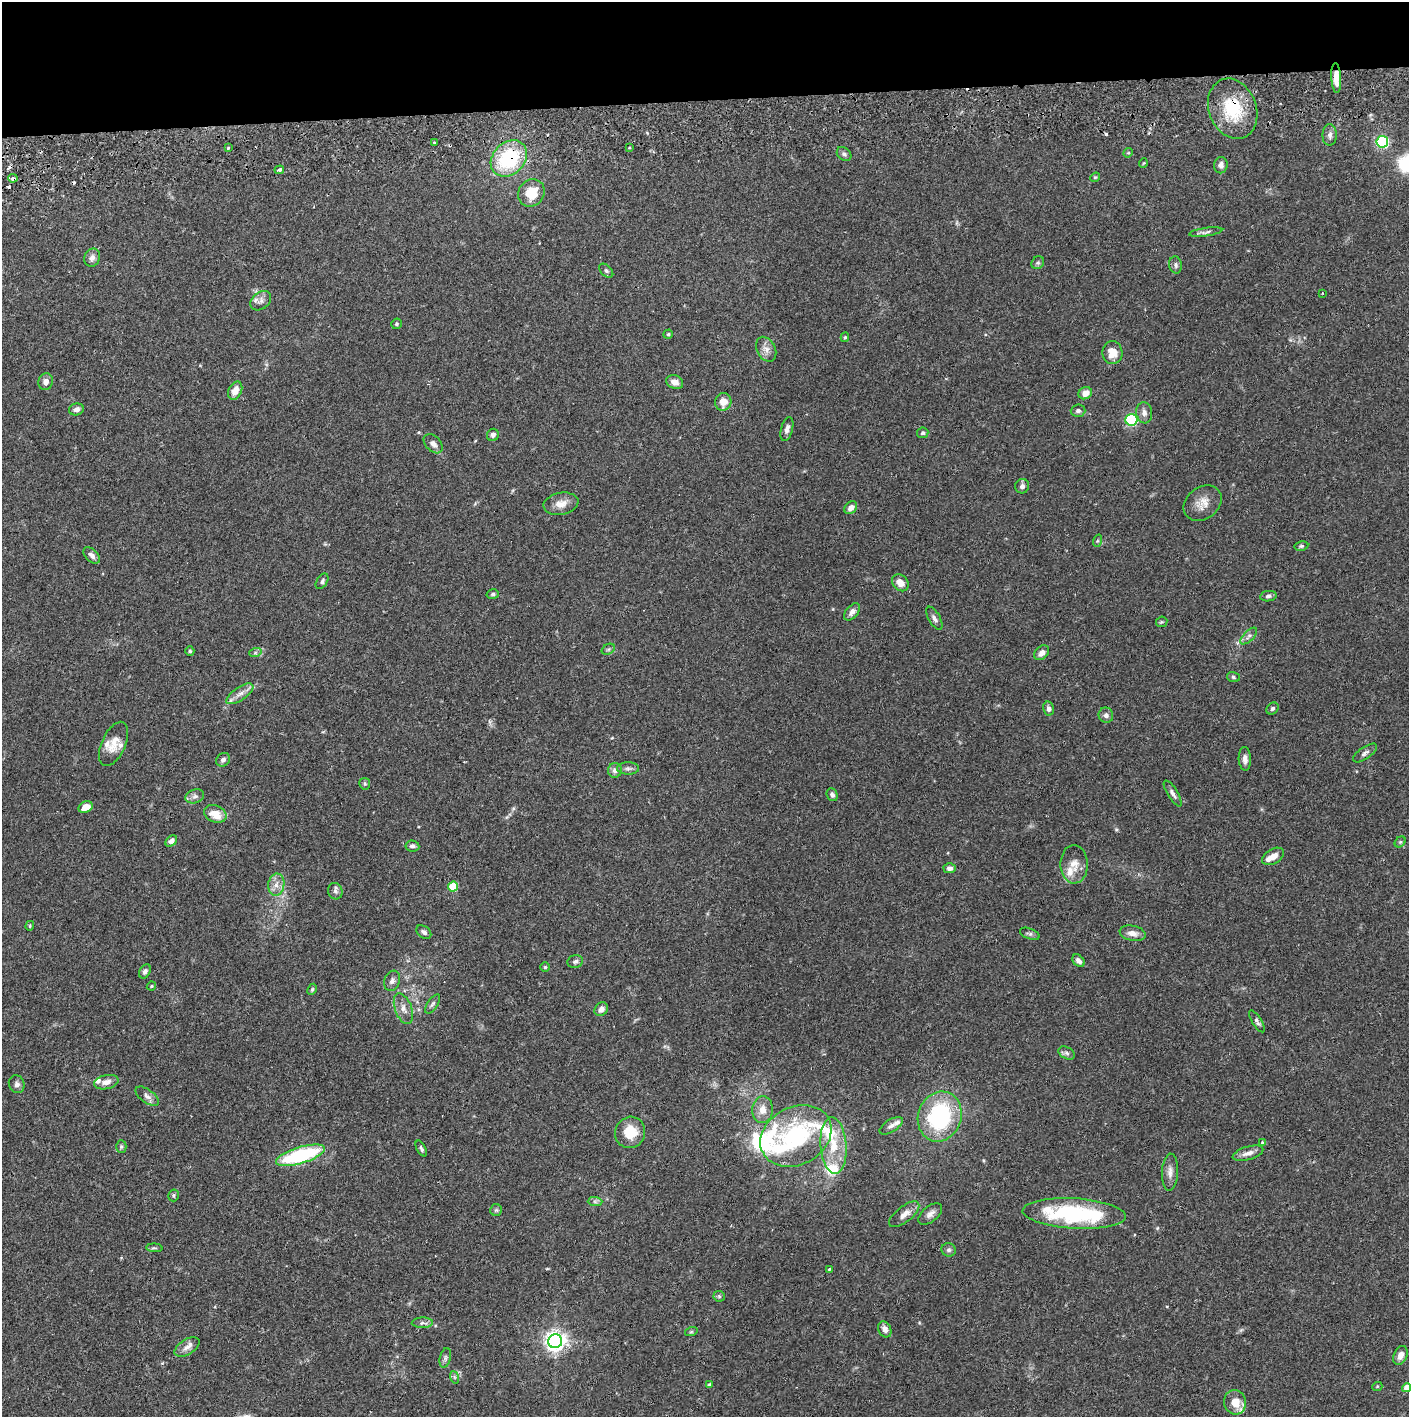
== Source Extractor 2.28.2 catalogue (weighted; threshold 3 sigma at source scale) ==
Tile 2 of 3 x 3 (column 2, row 1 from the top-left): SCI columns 1410-2816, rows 2887-4301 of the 4228 x 4358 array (HDU 1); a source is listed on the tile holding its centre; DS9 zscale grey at full resolution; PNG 1411 x 1419 px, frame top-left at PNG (2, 2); each listed source drawn as its Kron ellipse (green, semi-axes under 4 px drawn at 4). Shown black and unused: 7% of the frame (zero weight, under 2 of 3 exposures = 3% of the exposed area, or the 3 px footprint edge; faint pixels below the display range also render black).
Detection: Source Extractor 2.28.2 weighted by HDU 2 'WHT'; one run over the whole footprint, this tile lists its part. Background 0.0682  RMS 0.0048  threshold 0.0218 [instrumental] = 3 sigma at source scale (4.5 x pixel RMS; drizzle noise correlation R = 1.50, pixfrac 1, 0.05/0.05 arcsec/px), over >= 5 px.
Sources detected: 157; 1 inside a brighter object's white glare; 5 cosmic-ray / hot-pixel residue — neither listed nor drawn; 12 inside a brighter listed object's ellipse — not listed separately; the other 139 listed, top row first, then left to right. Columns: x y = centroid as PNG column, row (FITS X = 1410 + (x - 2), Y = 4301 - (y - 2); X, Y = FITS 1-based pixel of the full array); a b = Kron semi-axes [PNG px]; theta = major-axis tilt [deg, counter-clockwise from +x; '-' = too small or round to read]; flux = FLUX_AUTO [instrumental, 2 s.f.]
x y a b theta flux
1336 78 15 5 -86 4.8
1233 109 31 23 -69 24
1330 135 11 7 89 2
434 142 3 3 - 0.48
1382 142 6 5 - 67
228 148 3 3 - 1.1
629 148 3 3 - 0.77
1128 153 5 4 - 0.47
844 154 8 6 -43 1.3
509 158 20 16 45 36
1143 163 4 3 - 0.38
1221 165 8 7 - 2
279 170 5 3 - 1.8
1095 177 5 4 - 0.55
13 178 5 4 - 2
531 193 14 12 56 11
1206 232 17 4 8 1.4
92 258 9 7 67 2.3
1038 263 7 6 - 1
1176 265 8 6 -80 1.4
606 271 8 5 -44 0.99
1322 293 3 2 - 0.32
261 301 11 8 40 2.3
396 324 5 5 - 0.82
668 334 5 4 - 0.73
845 337 5 4 - 0.66
766 349 13 9 -62 3.2
1112 353 11 10 - 6.6
46 382 8 7 - 2.6
675 382 9 6 -25 3.5
235 391 9 6 64 4.8
1085 393 7 6 - 3.9
723 402 9 8 - 5
76 409 7 6 - 2.3
1078 411 7 6 - 1.5
1144 413 10 8 -83 2.4
1131 420 6 6 - 48
787 429 12 6 75 2.1
923 433 6 5 - 0.95
493 435 6 6 - 1.7
433 444 11 7 -46 2.3
1022 486 7 7 - 1.5
1203 503 21 16 37 6
561 504 17 11 11 4.9
851 508 7 5 45 3.2
1097 541 6 4 71 0.69
1301 546 7 4 9 0.86
92 555 10 6 -45 2
322 581 8 5 58 1.2
900 583 9 7 -47 3.7
493 594 6 4 16 0.79
1268 596 8 5 9 1.2
852 612 10 6 50 2.2
934 618 13 6 -60 1.8
1162 622 6 5 - 0.69
1249 636 10 5 45 1.6
608 649 7 5 30 0.87
190 651 5 4 - 0.8
255 653 6 4 19 0.79
1042 653 8 6 45 2.7
1233 677 6 5 - 0.87
240 694 16 6 34 3.3
1048 709 7 5 -77 1.7
1273 709 6 5 - 1
1106 715 8 7 - 1.8
114 744 24 12 66 6.3
1365 753 14 6 35 1.6
1245 759 12 6 -88 2.4
223 760 7 6 - 1.5
628 768 11 6 0 1.6
615 770 7 7 - 2.4
365 784 6 5 - 0.8
1173 793 15 5 -59 2.1
832 795 6 5 - 1.5
195 796 9 7 20 1.7
86 807 7 5 24 5.4
215 814 11 8 -24 7.3
171 841 6 4 42 1.7
1400 842 6 5 - 0.77
412 846 7 5 -7 1.3
1273 856 12 7 29 3.7
1074 864 19 13 -89 6
950 868 6 5 - 1.7
276 885 11 8 82 3.5
453 886 5 5 - 17
335 891 8 7 - 1.6
30 926 5 4 - 0.55
424 932 8 5 -39 1.4
1133 933 13 7 -12 3.4
1030 934 10 5 -21 1.2
575 961 8 6 19 1.5
1078 961 7 5 -45 2.2
545 967 4 4 - 0.67
145 971 7 5 61 1.3
392 981 10 7 70 2
151 986 5 3 - 0.61
312 989 6 4 63 0.68
433 1004 11 5 56 1.3
403 1009 16 8 -69 3.5
601 1009 7 6 - 2.6
1257 1021 12 4 -59 1.5
1067 1053 9 5 -28 1.3
106 1082 12 7 13 3.1
17 1084 9 7 -67 1.7
147 1096 13 6 -36 2.3
763 1110 13 10 86 4.6
940 1117 25 21 70 51
891 1126 13 6 32 2
630 1132 16 15 - 11
796 1136 37 29 27 46
1262 1143 4 3 - 1.3
833 1146 28 13 -85 14
121 1147 6 5 - 0.84
421 1148 8 4 -61 1.1
1248 1153 16 6 17 3.2
301 1155 25 8 17 49
1170 1172 18 8 87 3.4
173 1195 6 5 - 0.81
595 1201 7 4 -1 1
496 1210 6 6 - 0.8
1074 1213 51 15 -3 54
904 1214 18 8 38 3.8
930 1214 14 7 40 2.6
154 1248 8 3 -4 0.78
949 1250 7 6 - 1.2
829 1269 4 3 - 0.47
719 1296 6 5 - 0.75
422 1323 10 5 2 1.5
885 1329 8 6 -62 2.5
691 1332 6 4 18 0.62
555 1341 7 7 - 280
187 1347 14 7 32 2.9
1400 1355 10 6 68 3.3
445 1358 10 5 77 1.4
454 1377 6 4 -71 0.76
709 1385 4 3 - 0.78
1377 1387 5 3 - 0.44
1407 1388 4 4 - 5.4
1235 1402 12 11 - 7.2
Overlapping masked pixels (flux is a lower limit): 4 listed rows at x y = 1336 78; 1233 109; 509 158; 13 178
Isophote crosses this tile's border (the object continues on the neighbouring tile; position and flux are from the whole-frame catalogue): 1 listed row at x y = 1407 1388